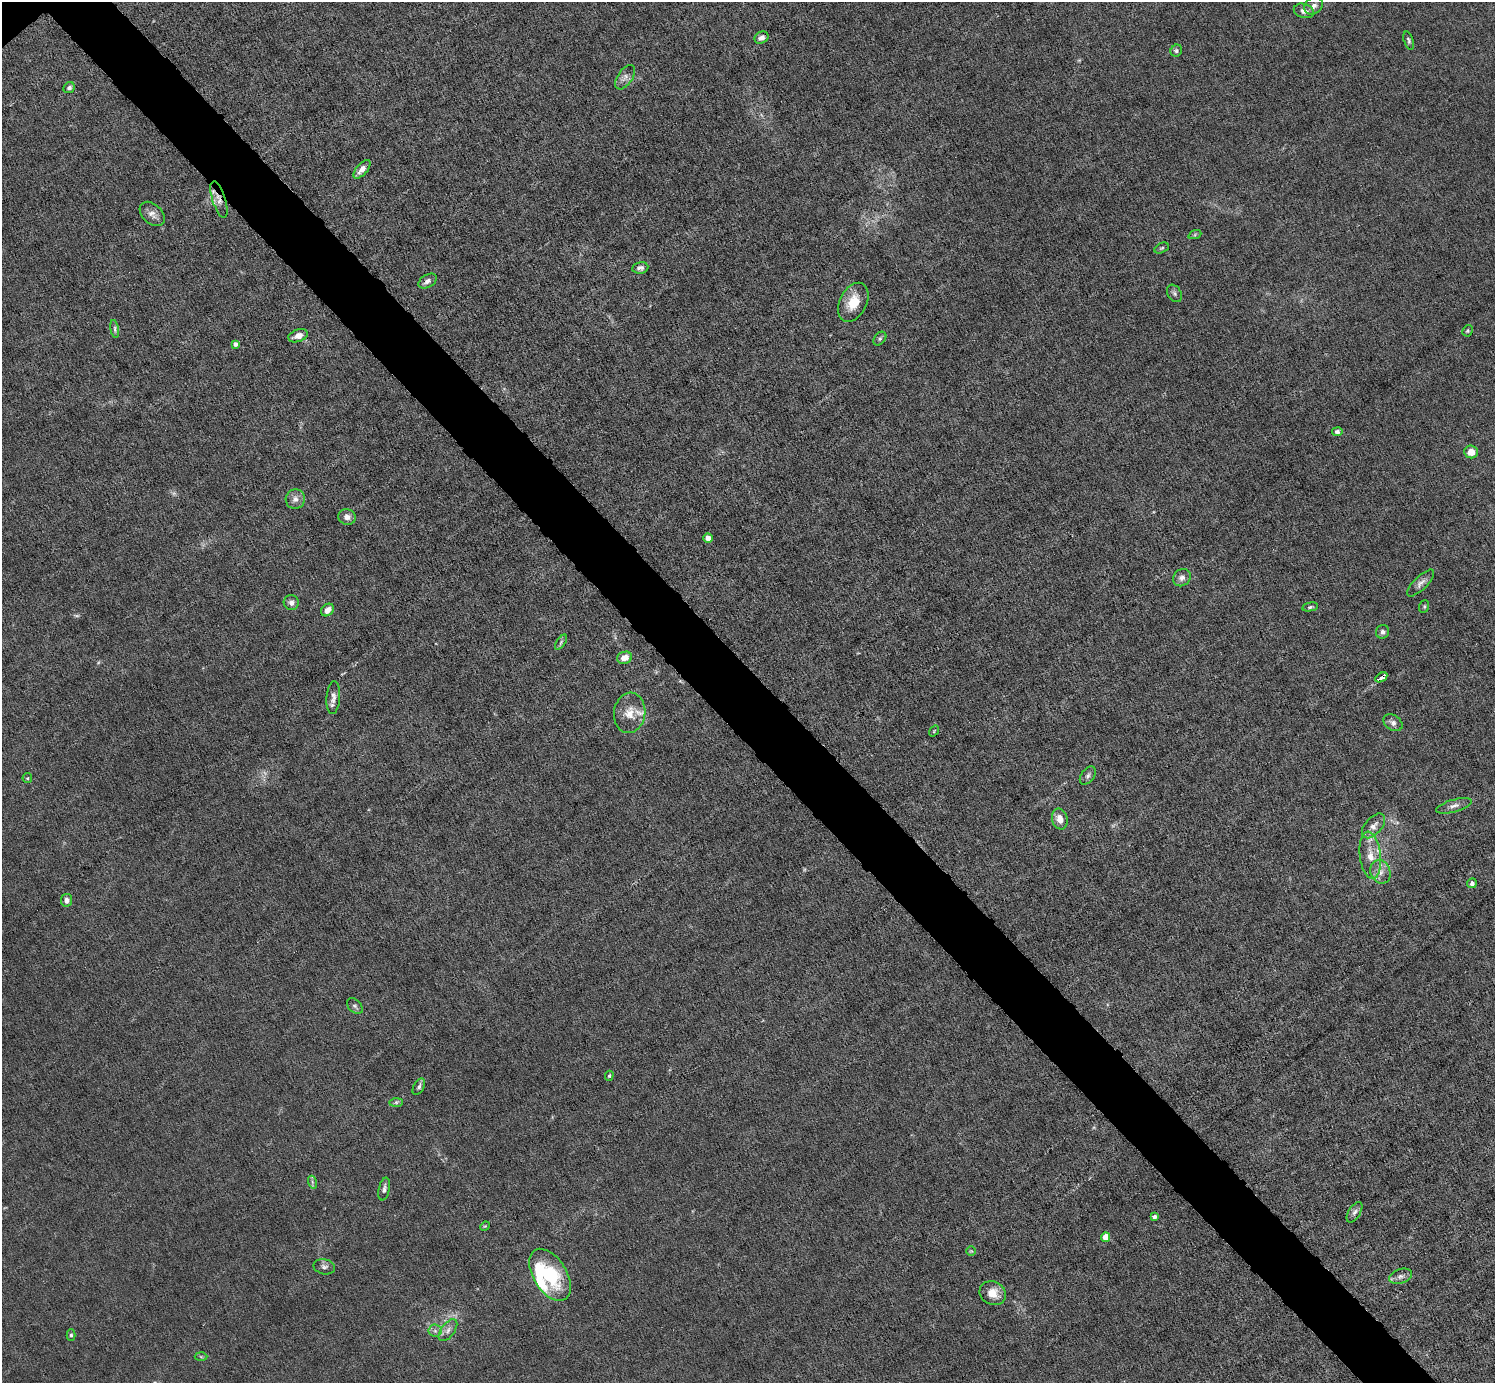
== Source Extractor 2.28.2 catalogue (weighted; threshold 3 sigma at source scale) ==
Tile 6 of 4 x 4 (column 2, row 2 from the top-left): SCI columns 1495-2987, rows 3058-4438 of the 5974 x 5972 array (HDU 1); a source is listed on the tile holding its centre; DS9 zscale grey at full resolution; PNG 1497 x 1385 px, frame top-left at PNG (2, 2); each listed source drawn as its Kron ellipse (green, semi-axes under 4 px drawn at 4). Shown black and unused: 5% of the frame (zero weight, under 6 of 12 exposures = <1% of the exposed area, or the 3 px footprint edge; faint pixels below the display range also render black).
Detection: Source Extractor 2.28.2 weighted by HDU 2 'WHT'; one run over the whole footprint, this tile lists its part. Background 0.0142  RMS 0.003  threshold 0.0124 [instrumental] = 3 sigma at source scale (4.09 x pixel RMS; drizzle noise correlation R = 1.36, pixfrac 0.8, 0.05/0.05 arcsec/px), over >= 5 px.
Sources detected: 79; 4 too faint to see at this stretch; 2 inside a brighter object's white glare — neither listed nor drawn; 5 inside a brighter listed object's ellipse — not listed separately; the other 68 listed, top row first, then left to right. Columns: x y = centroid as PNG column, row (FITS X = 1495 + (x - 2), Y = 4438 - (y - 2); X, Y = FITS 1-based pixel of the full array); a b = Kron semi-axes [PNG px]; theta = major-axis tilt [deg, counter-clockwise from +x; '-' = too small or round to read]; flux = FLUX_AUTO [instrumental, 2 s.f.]
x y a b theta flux
1314 6 10 8 37 1.3
1304 11 10 7 -17 1.5
761 38 7 5 27 1.2
1409 40 9 4 -72 0.62
1176 51 6 5 - 0.58
625 77 14 7 55 1.6
69 88 6 5 - 0.78
362 169 11 5 49 1.8
219 199 19 6 -72 2
152 214 14 9 -43 1.8
1195 234 7 4 20 0.44
1162 248 7 4 26 0.44
640 268 8 5 9 0.91
428 281 10 6 32 1.2
1174 293 9 6 -59 0.83
853 302 21 13 63 5.7
115 329 9 4 -80 0.6
1468 331 6 5 - 0.46
298 336 10 6 19 2.1
880 339 8 5 50 0.6
235 344 4 4 - 1.2
1337 432 5 4 - 0.71
1471 452 7 6 - 3
295 499 10 9 - 1.7
347 517 8 7 - 1.5
708 538 4 4 - 3.3
1182 578 9 8 - 1.5
1421 583 18 6 45 1.6
291 603 7 7 - 1.4
1424 606 6 5 - 0.46
1310 607 8 4 11 0.55
327 610 7 5 40 2.1
1383 632 7 6 - 0.99
561 642 9 4 56 0.59
625 658 7 6 - 2.6
1381 677 6 3 32 4.7
333 697 16 7 85 1.7
630 713 20 15 84 4.5
1393 723 10 7 -31 1.2
934 731 6 3 54 0.26
1088 776 10 6 52 0.91
27 778 5 5 - 0.37
1454 806 18 6 16 1.5
1060 819 10 7 -73 2.5
1373 826 15 8 48 2
1370 855 24 10 -83 4.5
1380 872 12 10 -70 2.2
1472 883 5 4 - 1
67 900 6 5 - 1.3
355 1006 9 6 -43 0.78
609 1076 5 4 - 0.39
419 1087 9 5 60 0.75
396 1102 7 4 0 0.54
312 1182 6 4 -72 0.51
384 1189 11 5 79 1
1354 1212 11 6 58 1.1
1154 1217 4 4 - 1.1
485 1226 5 4 - 0.27
1106 1237 5 4 - 5.2
971 1251 5 5 - 0.36
324 1267 11 7 -13 1
550 1275 29 16 -58 17
1400 1276 12 7 17 1.3
993 1293 14 11 -28 3.6
448 1330 12 6 53 1.5
435 1331 6 6 - 0.85
71 1335 6 4 90 0.48
201 1357 6 4 -2 0.34
Overlapping masked pixels (flux is a lower limit): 2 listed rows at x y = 219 199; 1381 677